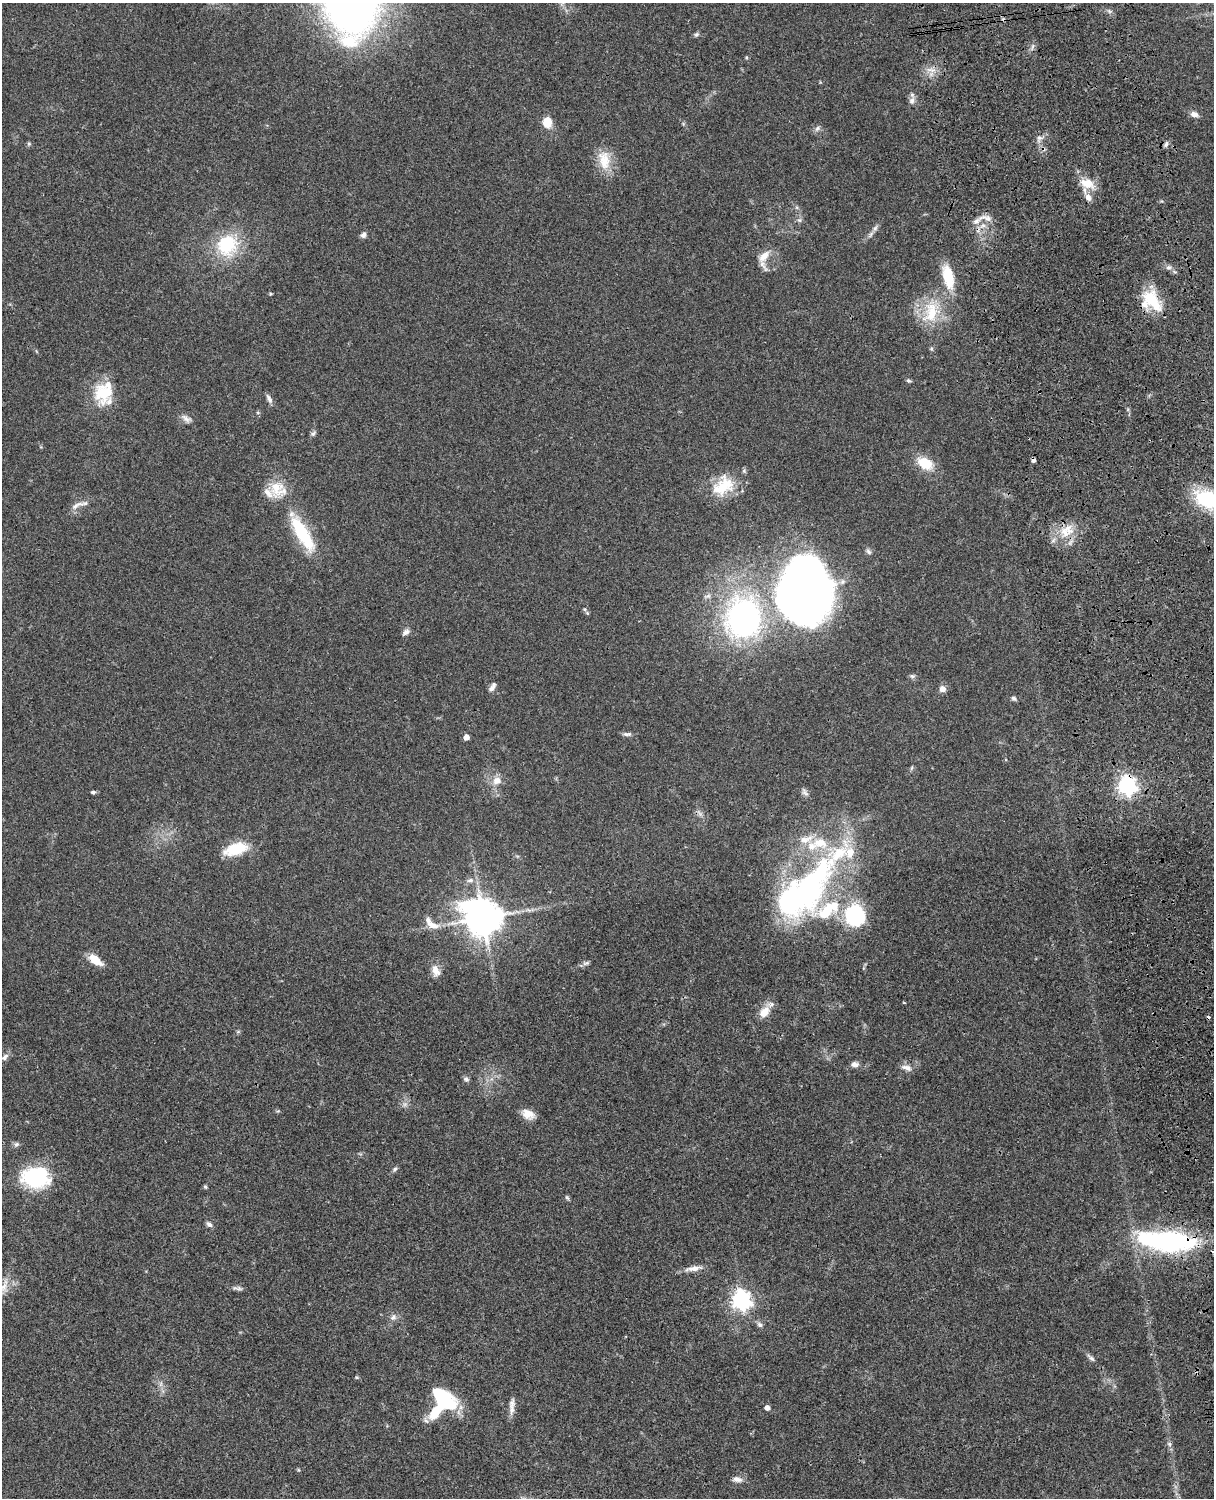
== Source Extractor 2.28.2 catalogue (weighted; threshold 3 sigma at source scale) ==
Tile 6 of 4 x 3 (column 2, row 2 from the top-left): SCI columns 1333-2544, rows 1772-3267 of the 5087 x 4925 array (HDU 1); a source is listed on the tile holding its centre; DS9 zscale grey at full resolution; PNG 1216 x 1500 px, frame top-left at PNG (2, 3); no overlay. Shown black and unused: <1% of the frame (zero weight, under 3 of 4 exposures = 6% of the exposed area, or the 3 px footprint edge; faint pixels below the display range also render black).
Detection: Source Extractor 2.28.2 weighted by HDU 2 'WHT'; one run over the whole footprint, this tile lists its part. Background 0.0774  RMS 0.0059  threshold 0.0264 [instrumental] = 3 sigma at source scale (4.5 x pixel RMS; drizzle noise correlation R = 1.50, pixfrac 1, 0.05/0.05 arcsec/px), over >= 5 px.
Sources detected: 110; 2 too faint to see at this stretch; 6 inside a brighter object's white glare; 2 cosmic-ray / hot-pixel residue — not listed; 12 inside a brighter listed object's ellipse — not listed separately; the other 88 listed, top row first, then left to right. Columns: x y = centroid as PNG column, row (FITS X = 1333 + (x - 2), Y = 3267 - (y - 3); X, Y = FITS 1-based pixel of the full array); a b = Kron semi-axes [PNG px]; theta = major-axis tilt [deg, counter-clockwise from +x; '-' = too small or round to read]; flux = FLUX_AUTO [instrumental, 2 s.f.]
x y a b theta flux
696 34 7 5 47 1.2
1032 47 11 4 81 1.4
932 70 14 3 -1 2.3
912 101 12 8 73 2.8
1194 114 10 6 -14 2.8
547 122 12 9 90 8.5
817 128 9 6 49 1.7
1039 138 9 6 1 2.2
29 144 6 4 -45 0.82
1166 144 9 5 79 1.5
604 160 28 16 -81 13
1087 183 19 12 -15 9.3
1088 197 9 7 -62 3.6
985 218 22 7 -8 4.1
799 220 6 6 - 1.3
875 228 10 5 65 2
363 235 8 6 52 1.9
227 245 25 23 58 33
764 256 18 9 47 5.8
1168 267 9 5 -5 1.8
948 277 29 12 -78 19
270 294 5 3 - 0.54
1153 301 34 16 -57 21
931 312 36 21 71 25
908 381 6 5 - 0.98
104 392 31 22 69 22
269 398 13 5 -63 2.1
186 418 15 7 -31 3
313 434 8 5 39 1.3
925 463 21 13 -30 14
723 486 32 22 34 20
277 489 24 20 -38 14
1208 499 22 15 -17 46
77 505 24 7 23 4
1065 532 19 15 -90 12
302 533 47 14 -59 35
869 552 8 6 -47 1.6
811 597 63 43 40 320
587 613 6 4 -44 0.83
743 618 46 39 85 150
406 632 10 6 32 2.1
912 676 8 5 -1 1.3
492 688 10 7 37 2.4
942 689 7 6 - 3.4
1014 698 6 5 - 1.3
627 734 12 5 1 1.7
466 737 4 4 - 4.2
911 768 6 4 87 0.82
497 780 10 9 - 5.3
1127 786 7 7 - 260
93 792 6 4 -3 1.1
805 792 12 6 -45 2
236 849 28 13 17 19
470 880 10 6 8 2.5
811 886 90 37 64 150
855 915 20 18 -67 51
483 918 13 11 -39 1200
431 925 21 10 -21 6.2
95 960 18 9 -36 8.5
586 963 10 5 18 1.5
435 971 15 10 -73 5.2
764 1012 15 10 50 7.1
5 1057 11 7 47 2.3
855 1064 9 7 -1 2.6
908 1068 10 8 -43 2.8
466 1079 8 6 -19 1.4
278 1111 5 5 - 0.68
528 1114 16 10 -25 6.2
16 1144 7 6 - 1.5
395 1169 7 5 41 1.2
35 1178 26 19 -6 54
205 1186 5 4 - 0.84
567 1198 7 5 -62 0.91
209 1224 9 6 -42 1.8
1168 1241 54 16 -5 120
693 1268 25 7 8 4.7
4 1286 24 11 75 7.9
239 1288 9 6 -10 1.6
741 1300 7 7 - 290
393 1317 10 8 44 2.7
760 1325 8 6 -33 1.8
1091 1358 14 5 -42 1.9
357 1377 5 4 - 0.69
512 1403 16 8 77 3.7
767 1408 5 5 - 2.7
435 1412 29 8 53 21
1169 1444 7 5 -47 1.3
737 1479 13 7 -6 3
Overlapping masked pixels (flux is a lower limit): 2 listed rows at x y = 1127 786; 1168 1241
Isophote crosses this tile's border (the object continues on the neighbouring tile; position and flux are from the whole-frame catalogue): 2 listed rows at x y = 1208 499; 4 1286